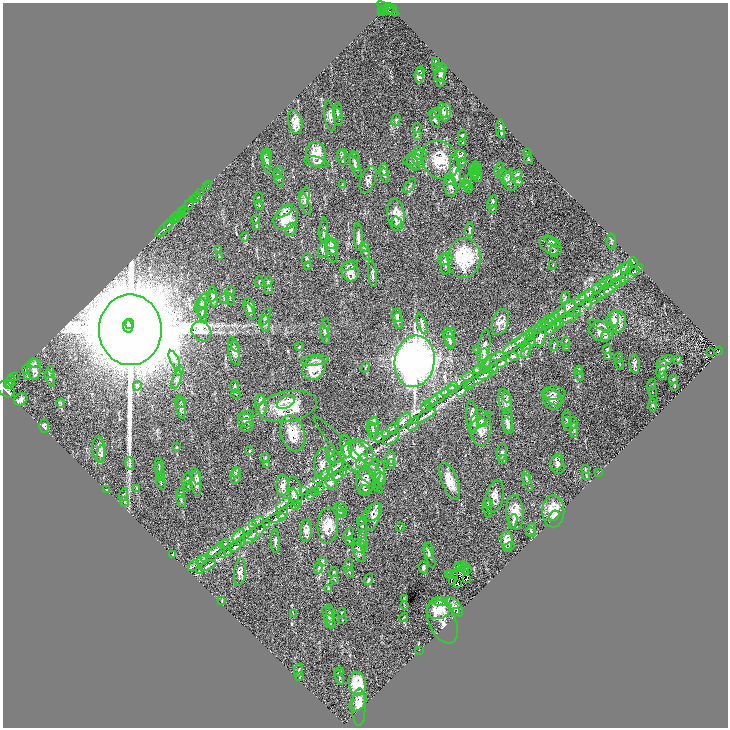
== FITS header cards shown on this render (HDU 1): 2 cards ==
NAXIS1  =                 1451
NAXIS2  =                 1451

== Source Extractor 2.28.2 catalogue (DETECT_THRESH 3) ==
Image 1451 x 1451 px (HDU 1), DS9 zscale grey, zoomed out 1/2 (1 PNG px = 2 x 2 image px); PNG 730 x 730 px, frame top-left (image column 2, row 1450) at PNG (3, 3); each listed source drawn as its Kron ellipse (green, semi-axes under 4 px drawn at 4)
Background 0.432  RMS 0.018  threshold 0.0527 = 3 sigma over >= 5 px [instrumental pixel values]
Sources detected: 475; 19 cannot appear on this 1/2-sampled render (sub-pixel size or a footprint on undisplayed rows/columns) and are neither listed nor drawn; the other 456 listed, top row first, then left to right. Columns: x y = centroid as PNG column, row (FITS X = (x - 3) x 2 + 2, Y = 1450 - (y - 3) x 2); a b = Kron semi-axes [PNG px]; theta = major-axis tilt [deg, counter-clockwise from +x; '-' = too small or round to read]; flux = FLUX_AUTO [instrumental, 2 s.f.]
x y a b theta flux
388 6 4 2 - 310
384 9 3 2 - 66
388 9 12 2 -31 140
391 9 6 3 -1 130
390 11 2 1 - 59
381 12 3 2 - 120
435 61 3 2 - 2.1
436 68 4 2 - 2
442 68 5 3 - 3.4
421 71 5 2 - 3.5
440 74 8 5 72 12
419 76 7 4 -88 16
441 82 4 2 - 2.2
337 111 9 3 88 7.2
443 111 8 4 -78 8.2
446 112 9 5 81 18
434 113 6 3 12 3.5
330 116 15 5 -82 18
338 117 9 3 -79 5.5
396 120 6 3 74 5
435 120 8 4 -71 6.6
295 122 12 7 -78 29
417 128 5 2 - 3
500 129 9 2 -86 7.6
462 135 5 4 - 4.4
501 135 4 2 - 2
417 136 4 2 - 1.9
463 143 3 3 - 2.6
418 153 6 3 -77 4.8
527 153 3 3 - 2.2
316 154 12 10 -86 65
341 155 6 4 45 5.7
460 156 6 6 - 12
268 158 9 3 -88 6.7
342 158 9 4 -83 8
415 158 12 6 24 21
528 159 6 3 -63 3.4
440 160 21 17 -51 110
266 161 12 4 -80 13
355 161 9 5 -78 11
418 161 8 4 -53 9.4
316 162 13 5 -13 11
462 162 4 1 - 1.6
413 163 8 5 -57 11
355 166 11 3 -67 8.5
474 168 7 3 59 3.8
477 168 4 2 - 2.1
499 169 7 3 73 5.6
384 170 6 3 83 6.7
475 171 5 3 - 3.8
278 172 5 2 - 3.5
455 172 17 4 -81 17
475 173 5 4 - 5.5
278 174 4 3 - 3.8
385 175 7 3 -82 4.7
475 175 4 3 - 2.4
517 175 6 4 36 6
478 176 6 3 -76 4.2
508 177 7 2 62 4.5
279 179 8 4 -66 5.5
368 180 14 7 69 18
508 180 12 6 -54 15
450 181 5 3 - 4.2
467 181 7 4 66 6.2
518 182 4 3 - 3
342 184 4 1 - 1.3
208 185 2 1 - 9.7
467 185 5 3 - 4.8
206 186 2 1 - 33
410 186 8 2 51 4.6
450 186 11 6 -78 16
468 188 5 2 - 2.4
200 193 3 2 - 130
196 197 5 2 - 480
258 198 5 2 - 2.9
305 198 10 4 77 11
193 200 2 2 - 140
492 202 7 3 66 5.1
305 204 12 3 -68 6.7
189 205 6 2 46 950
259 205 5 3 - 3.5
184 209 4 3 - 420
493 209 4 3 - 2.4
285 211 9 4 38 12
181 212 3 1 - 150
178 215 3 2 - 330
182 215 3 1 - 31
396 215 16 8 -83 42
175 217 2 2 - 80
286 218 13 10 42 94
174 219 4 2 - 97
256 219 4 2 - 2.2
177 220 3 1 - 57
397 222 6 4 -57 6.9
169 224 6 2 47 800
257 227 3 2 - 2.2
164 229 11 2 42 810
291 229 6 5 - 9.7
469 229 7 3 87 4.3
324 230 12 3 86 7.3
324 236 6 4 -83 4.7
358 236 14 3 -88 15
245 237 4 3 - 4
552 242 9 4 -32 7.3
612 242 8 3 -87 4.4
332 244 7 5 -3 7.7
551 246 12 7 -32 21
331 247 8 5 -64 11
364 247 5 4 - 5.4
218 249 3 2 - 1.4
322 250 8 4 85 8.7
332 250 12 6 -83 13
554 251 6 3 76 4.9
365 252 7 4 -70 5.7
219 257 3 2 - 1.8
464 258 20 16 86 230
306 259 6 3 69 3.7
445 259 7 5 23 11
634 262 5 2 - 2.7
445 264 11 4 -88 11
307 265 4 3 - 2.1
349 265 8 3 19 5.2
553 265 4 1 - 1.5
627 267 7 3 51 4.7
640 268 3 1 - 2.3
350 271 10 8 -73 34
635 271 5 2 - 3.3
372 273 13 3 -83 8.9
618 274 15 4 43 15
624 278 5 3 - 4.7
259 281 5 2 - 3.2
619 281 7 4 19 7.3
268 282 5 3 - 3.6
606 282 7 4 39 6.7
602 285 4 3 - 3.5
613 286 12 4 45 14
597 288 5 4 - 6.6
269 289 4 3 - 2.5
230 291 5 2 - 2.5
602 293 11 3 23 10
213 294 7 4 87 7.3
587 295 9 4 32 7.9
224 298 5 2 - 3.3
565 298 6 2 74 5.1
595 298 7 3 29 5.4
213 299 8 3 -77 7.1
230 299 6 2 -70 2.1
580 300 7 2 38 5.8
201 302 10 5 60 7.7
587 304 5 4 - 4.4
249 306 8 5 -79 10
202 308 10 4 88 15
567 309 10 7 42 18
250 311 9 3 -65 6.6
560 313 7 3 54 6.5
574 313 7 3 15 6.4
202 314 8 3 -74 5
397 315 7 5 -77 6.9
265 317 9 4 63 7.3
553 318 6 3 45 5.1
568 318 10 4 13 10
614 318 8 4 86 15
550 320 6 3 -17 3.6
398 321 8 4 -81 8
616 321 11 10 - 43
500 322 13 8 74 32
547 323 6 5 - 6.1
559 323 4 2 - 3.1
130 324 5 2 - 7500
266 324 8 4 -89 8.8
422 324 11 4 -70 12
556 325 6 2 65 4.8
128 326 6 5 - 11000
541 326 5 4 - 5.2
602 326 15 4 -16 10
539 328 5 4 - 4.9
325 329 10 4 80 11
551 329 6 2 51 4.7
130 330 35 31 90 31000
201 331 11 9 -43 23
602 331 12 10 -11 42
533 332 3 2 - 1.6
450 333 6 3 31 3.8
531 333 3 3 - 2.8
325 335 9 3 -73 7.6
540 336 10 5 76 18
605 337 5 4 - 5.4
449 338 10 5 -68 9.4
524 338 11 4 35 12
450 342 7 3 -70 4.7
566 342 5 2 - 3.3
515 344 15 4 37 18
528 345 8 4 35 7.8
554 345 6 2 75 3.9
235 346 6 3 -61 4.2
299 347 4 2 - 2.3
484 347 18 6 81 22
567 348 4 2 - 2
607 349 5 3 - 3.9
477 350 4 2 - 1.8
234 351 14 5 -78 16
526 351 8 3 69 7
718 351 4 3 - 96
711 353 3 1 - 4.4
484 355 7 3 87 6.6
513 356 6 3 -24 3.7
608 356 4 3 - 2.8
498 357 7 3 18 6.6
619 357 5 2 - 2.8
174 360 10 4 -65 9.9
314 360 14 5 7 12
678 360 3 2 - 1.7
415 361 26 20 80 1700
665 361 9 4 30 8.2
35 363 5 3 - 4.9
487 363 6 3 74 5.8
502 363 6 4 32 6.2
620 364 6 2 -75 2.2
634 364 9 5 -85 13
365 367 5 2 - 2.8
314 368 13 10 46 77
26 369 5 3 - 3.2
34 369 11 6 -86 21
492 369 6 3 17 4.7
662 369 8 4 68 9.9
478 370 4 2 - 2.5
484 370 4 3 - 3.8
579 370 5 3 - 3
179 371 5 3 - 4.5
49 372 6 3 75 5.4
485 375 8 4 21 9.1
14 376 3 1 - 90
27 376 3 2 - 1.5
468 376 6 3 11 4.5
579 376 5 2 - 2.7
662 376 3 2 - 1.9
50 378 8 3 -75 5.8
479 378 16 4 33 15
673 379 5 3 - 3.4
176 380 10 4 72 11
10 382 7 4 85 1400
8 384 4 3 - 880
469 385 6 3 37 5.2
652 385 6 2 74 2.9
137 386 5 4 - 5.3
235 386 6 3 89 4.9
675 386 3 2 - 1.7
453 387 5 4 - 5.5
462 389 8 4 58 6.7
6 390 10 7 -35 2600
448 391 8 3 29 6.8
652 392 5 2 - 2.2
554 393 12 6 -2 12
236 394 5 2 - 2.2
439 397 12 3 33 10
507 397 6 3 -71 4.4
553 397 11 7 -32 17
21 399 7 5 37 11
653 399 2 2 - 1.6
260 400 5 4 - 5.6
552 400 11 9 -57 21
505 401 12 6 -74 15
182 402 6 4 -69 4.7
286 402 9 6 27 17
432 402 8 2 39 5.2
61 403 4 2 - 3.1
261 405 11 5 -84 17
653 405 6 3 89 5.4
287 406 30 15 10 120
425 406 6 4 56 4.8
181 407 12 4 -78 10
246 415 8 4 17 7.3
424 416 14 2 29 11
472 417 16 5 -85 28
566 418 8 4 89 6.3
246 420 8 7 - 15
374 421 4 3 - 7.7
403 421 10 5 51 12
480 421 15 4 39 13
507 421 12 5 89 15
483 422 4 4 - 5.5
573 423 6 2 75 3.3
414 424 7 3 58 7.3
567 424 7 3 -69 4.7
44 426 6 5 - 7.9
373 426 9 6 79 13
508 426 8 5 -72 9.9
248 427 6 3 28 3.2
393 428 6 3 29 6.4
481 428 18 11 -90 50
574 430 7 3 -90 6.4
373 431 8 3 -83 5.4
293 433 18 12 -74 66
385 434 3 3 - 2
379 438 5 3 - 3.8
391 439 9 3 31 9.1
346 446 12 5 -81 22
176 447 4 2 - 2.1
99 449 13 6 -86 18
250 451 4 2 - 1.9
331 451 7 2 75 4.1
358 451 11 8 -42 37
502 452 9 5 81 8.8
101 454 9 3 85 6.4
348 454 51 7 -48 29
357 456 16 16 - 89
331 457 6 2 -82 3
265 458 5 2 - 3
390 458 7 4 83 6.4
503 460 4 3 - 3.3
362 461 7 5 57 12
557 462 9 6 69 13
130 463 6 3 -81 6.2
322 464 16 8 88 23
391 464 5 4 - 4.3
159 465 7 3 -85 4.8
266 465 3 2 - 2
374 465 7 4 54 7
557 465 9 7 -75 12
336 468 9 2 36 7.5
585 469 4 3 - 3.1
160 472 9 3 -76 6.9
235 472 5 3 - 5.8
374 472 8 5 -60 11
598 472 2 1 - 0.85
343 473 3 3 - 3.3
327 474 6 5 - 8.6
380 474 14 5 83 15
338 475 7 2 45 5.5
236 476 8 5 79 9
197 477 7 3 -83 6.8
526 477 7 3 -79 4.3
587 477 3 3 - 1.9
160 478 3 3 - 2.9
380 478 6 5 - 7.8
187 479 7 2 70 4.2
318 480 5 2 - 3.7
450 481 20 8 -69 52
196 482 14 5 -83 18
331 482 8 5 -62 9.6
365 482 14 8 86 32
527 482 9 3 -70 4.2
161 483 7 2 -60 3.4
188 486 5 2 - 2.5
282 486 10 6 89 18
320 488 5 2 - 2.8
137 489 3 2 - 1.8
365 489 5 2 - 2.8
106 490 2 2 - 2.3
303 491 4 2 - 2.8
295 492 15 6 -80 20
315 492 4 2 - 2.2
180 493 5 3 - 3.9
123 495 6 3 71 4.6
311 495 5 3 - 3.5
294 496 8 4 -74 7.6
495 497 16 8 75 34
181 500 6 2 -66 3.7
124 501 5 3 - 3.8
488 503 4 3 - 3
283 504 8 3 40 7.3
295 505 5 4 - 4.6
341 507 6 2 -26 3.2
488 508 9 3 -82 6.9
340 511 7 4 -25 7.1
553 511 16 11 -90 66
373 512 11 7 45 13
515 512 17 8 -86 47
283 514 7 3 56 6.6
340 514 4 3 - 3.7
373 516 14 6 76 18
554 516 5 3 - 40
277 518 9 4 14 7.4
361 520 5 3 - 4
258 521 6 2 32 3.7
513 521 7 3 75 5.1
267 524 4 2 - 2.4
253 525 3 2 - 2.2
328 526 18 10 87 57
362 527 8 3 -80 7.7
400 527 4 1 - 2.2
531 529 7 3 62 5.6
306 531 11 6 86 17
257 532 10 5 41 12
531 532 5 3 - 5.3
349 534 7 3 57 4.6
238 535 8 3 49 5.9
250 537 9 5 51 9.5
363 538 8 4 84 9.9
275 541 12 3 -89 9.5
349 541 3 2 - 1.6
507 541 9 5 -85 25
241 542 5 2 - 3.1
363 543 6 4 -60 4.7
225 544 4 3 - 4.2
236 546 7 3 45 5.5
359 546 8 6 -32 8.7
509 547 6 3 22 4.1
215 550 9 3 40 7.7
227 551 3 2 - 1.3
429 551 8 5 -80 8.9
359 552 10 4 -63 10
173 554 4 2 - 2.3
222 555 3 2 - 2
430 557 12 4 -70 8.8
205 558 4 2 - 2.2
201 560 6 2 43 3.9
322 561 3 3 - 4.3
208 565 8 3 31 7.6
348 565 7 4 68 5.8
460 565 2 1 - 1.2
462 565 2 2 - 4.9
194 566 6 3 47 5.3
423 567 6 4 -83 6.2
457 567 2 1 - 0.66
465 567 2 1 - 1.1
319 568 5 2 - 3.8
468 569 3 2 - 3.1
465 570 3 1 - 1.8
200 571 3 2 - 3
240 572 14 6 83 17
334 572 5 3 - 3
349 572 5 3 - 3.3
450 573 2 1 - 2
449 574 2 1 - 0.4
454 574 2 1 - 1.5
454 576 2 1 - 0.17
334 579 3 2 - 2.2
369 579 6 3 66 4.2
466 579 2 1 - 0.84
452 581 2 1 - 1.2
457 583 2 1 - 0.73
328 589 3 2 - 1.4
404 598 3 2 - 1.5
222 600 4 2 - 2
440 602 8 3 -7 6.8
404 605 4 2 - 1.9
455 607 11 5 -51 14
439 610 12 9 18 82
457 612 4 2 - 2.2
293 613 3 2 - 1.7
342 613 4 2 - 2.3
330 614 9 3 -85 6
329 617 11 5 -65 13
404 618 4 3 - 2.6
343 620 3 2 - 1.7
442 621 23 13 -66 39
330 622 7 5 -61 6.3
419 650 2 1 - 1.1
299 670 7 2 75 3.3
339 672 5 2 - 2.2
300 676 3 2 - 1.7
339 677 7 3 -70 4.3
357 684 12 8 -82 62
358 702 10 7 53 24
359 707 19 7 89 25
At the frame edge (FLAGS 8, measured only in part): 1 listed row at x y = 6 390
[19 sub-pixel or undisplayed-footprint detections neither listed nor drawn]